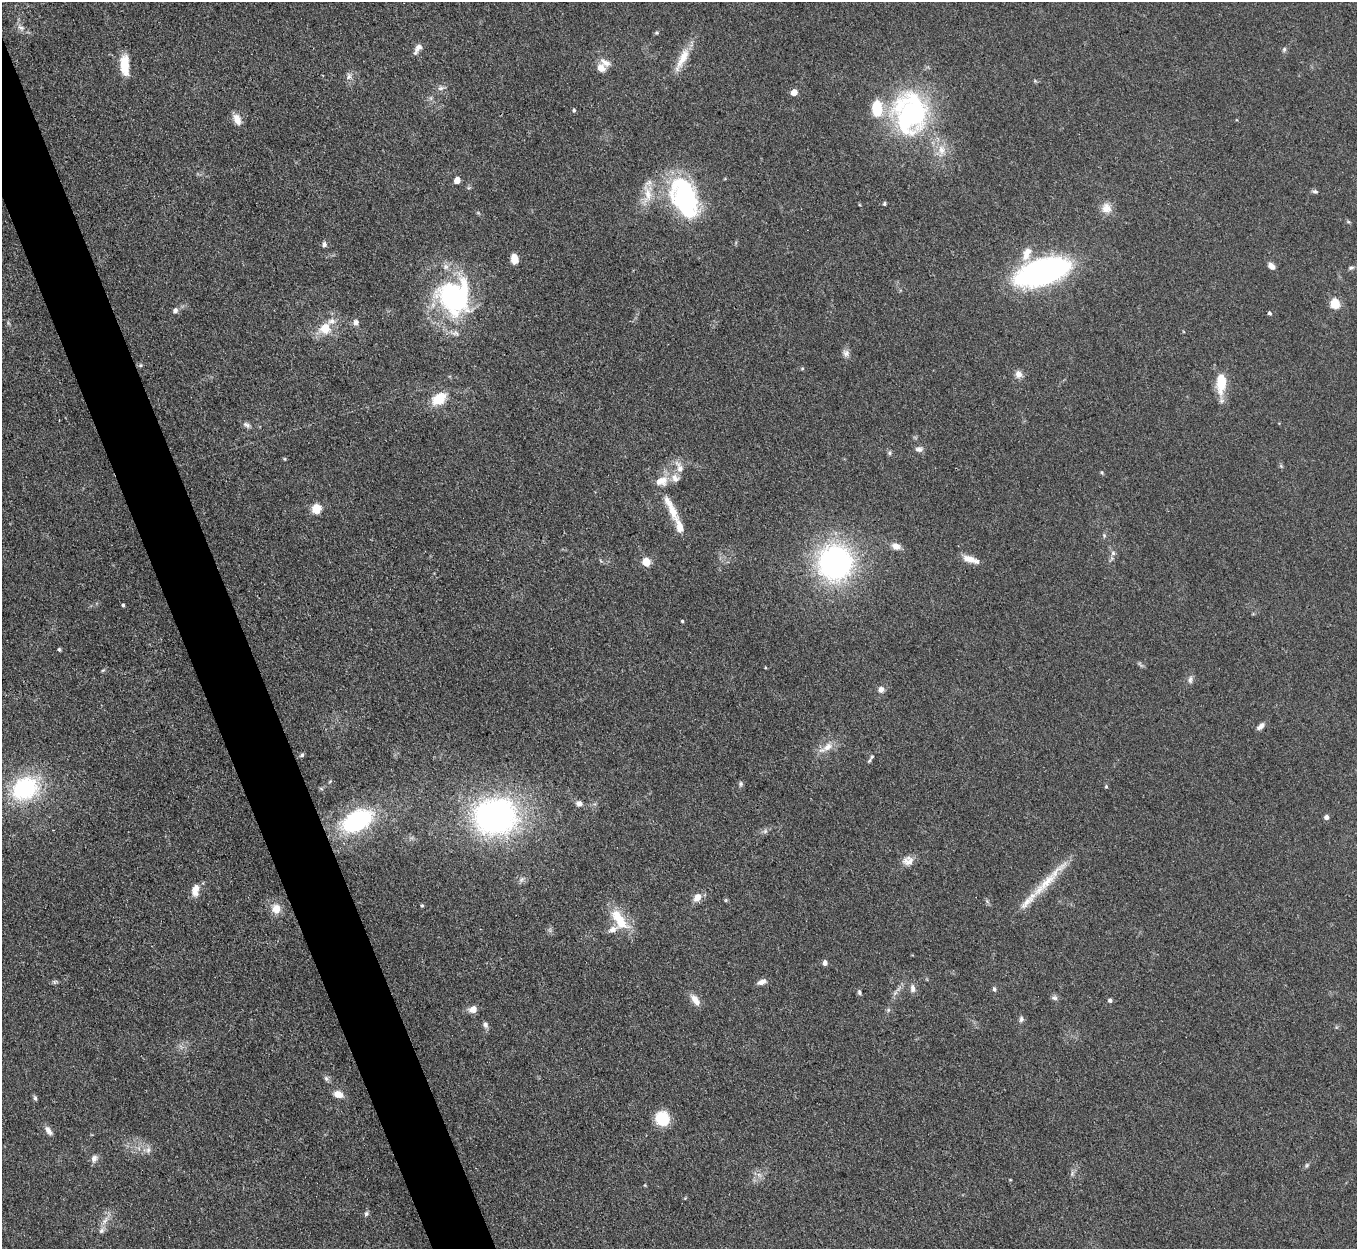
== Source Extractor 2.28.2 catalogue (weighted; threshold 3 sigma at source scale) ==
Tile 11 of 4 x 4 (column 3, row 3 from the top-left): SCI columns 2714-4068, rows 1523-2769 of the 5427 x 5413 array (HDU 1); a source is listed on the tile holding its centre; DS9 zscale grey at full resolution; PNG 1359 x 1251 px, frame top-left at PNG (2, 2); no overlay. Shown black and unused: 4% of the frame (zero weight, under 3 of 4 exposures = <1% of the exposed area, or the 3 px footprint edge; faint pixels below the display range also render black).
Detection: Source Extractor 2.28.2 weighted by HDU 2 'WHT'; one run over the whole footprint, this tile lists its part. Background 0.107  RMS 0.0065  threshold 0.0295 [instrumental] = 3 sigma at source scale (4.5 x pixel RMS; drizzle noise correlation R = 1.50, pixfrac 1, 0.05/0.05 arcsec/px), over >= 5 px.
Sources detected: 124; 1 too faint to see at this stretch — not listed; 11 inside a brighter listed object's ellipse — not listed separately; the other 112 listed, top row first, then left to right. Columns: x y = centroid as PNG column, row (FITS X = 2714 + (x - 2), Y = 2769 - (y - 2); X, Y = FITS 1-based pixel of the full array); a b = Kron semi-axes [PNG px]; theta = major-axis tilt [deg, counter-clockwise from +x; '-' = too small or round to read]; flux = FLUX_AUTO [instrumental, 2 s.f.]
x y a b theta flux
21 28 11 6 -28 3.1
657 33 6 4 20 0.91
417 49 17 7 58 3.8
1284 49 7 5 64 1.3
682 59 38 10 63 12
125 65 24 10 -87 14
601 68 12 10 -49 5.3
349 76 10 6 88 2.7
441 88 10 6 10 2.3
794 92 5 4 - 8.5
574 110 5 4 - 1.2
910 113 43 35 82 140
237 119 13 8 -68 6.7
941 150 15 11 -85 8.2
457 180 5 4 - 9.6
1315 191 7 5 -9 1.6
647 195 32 12 86 12
684 197 39 22 -69 110
884 204 4 4 - 1.1
1106 208 14 13 - 7
478 213 6 4 -19 0.83
1348 222 6 4 -3 0.86
324 244 7 5 -78 1.9
1026 256 12 10 82 7.3
514 259 9 6 -83 8
1271 266 9 6 -42 3.4
1351 268 8 4 14 1.3
1043 272 45 18 17 240
454 297 47 43 -84 110
1335 303 8 7 - 14
175 311 7 6 - 2.5
1270 313 4 4 - 1.3
356 322 8 7 - 2.7
325 328 11 10 - 14
846 353 10 9 - 3.1
140 365 5 5 - 1
802 368 5 4 - 0.76
1018 374 9 8 - 4.1
1221 383 27 10 89 19
439 399 16 10 35 17
247 425 11 6 -32 2.3
919 449 10 7 -2 2.7
889 453 6 5 - 1.2
285 459 5 3 - 0.66
1281 466 6 4 -46 0.95
679 467 20 9 -64 5.6
1102 473 6 4 -77 0.81
662 481 18 13 19 9.3
316 509 9 8 - 11
672 511 24 11 -71 9.4
1104 535 6 5 - 1.1
896 546 13 9 -20 4.5
1113 553 6 6 - 1.7
970 559 22 8 -17 7
646 562 5 5 - 28
835 562 32 30 88 170
123 605 3 3 - 1
682 621 4 4 - 0.76
59 649 4 3 - 0.94
103 670 6 4 18 0.75
1190 680 11 7 84 2.5
881 689 8 7 - 3.2
1261 726 10 6 42 3.1
827 747 18 9 37 7.6
302 755 6 5 - 1.3
871 757 8 6 55 1.5
330 781 6 3 20 0.72
740 784 7 6 - 1.4
1106 786 5 4 - 0.81
25 788 33 25 30 66
579 803 9 8 - 3
495 816 55 47 6 160
1326 817 4 4 - 2.9
357 821 31 18 27 85
765 831 8 5 46 1.7
908 861 15 12 9 5.8
521 879 8 6 46 2.1
1045 884 64 11 45 23
196 888 15 10 68 6
697 897 11 8 56 6
726 900 5 5 - 0.83
987 901 7 4 -56 1.1
422 905 4 3 - 0.86
276 909 12 11 - 8.2
619 919 33 13 -55 20
825 963 5 4 - 3.4
55 982 9 5 -2 1.3
762 982 12 6 19 3.4
913 988 12 7 -89 3.2
994 989 7 5 -80 1.3
859 992 7 5 -72 1.4
895 993 8 5 45 1.9
1054 998 9 6 -6 1.9
695 1000 16 8 -54 5.9
1110 1000 5 4 - 1.6
473 1009 10 8 13 4.7
888 1010 6 5 - 1.1
1021 1019 9 6 -87 1.8
485 1025 8 7 - 2.3
326 1078 8 6 -57 1.8
338 1094 8 6 -18 8.3
35 1098 8 5 -75 1.3
662 1118 12 11 - 26
48 1131 13 7 -53 3.5
148 1150 9 6 80 2.5
94 1158 11 8 63 3.1
1307 1165 7 4 59 1.2
1072 1174 9 3 85 1.4
759 1175 8 5 -45 2.2
645 1185 4 4 - 0.55
366 1214 7 6 - 1.5
105 1221 16 6 52 4.7